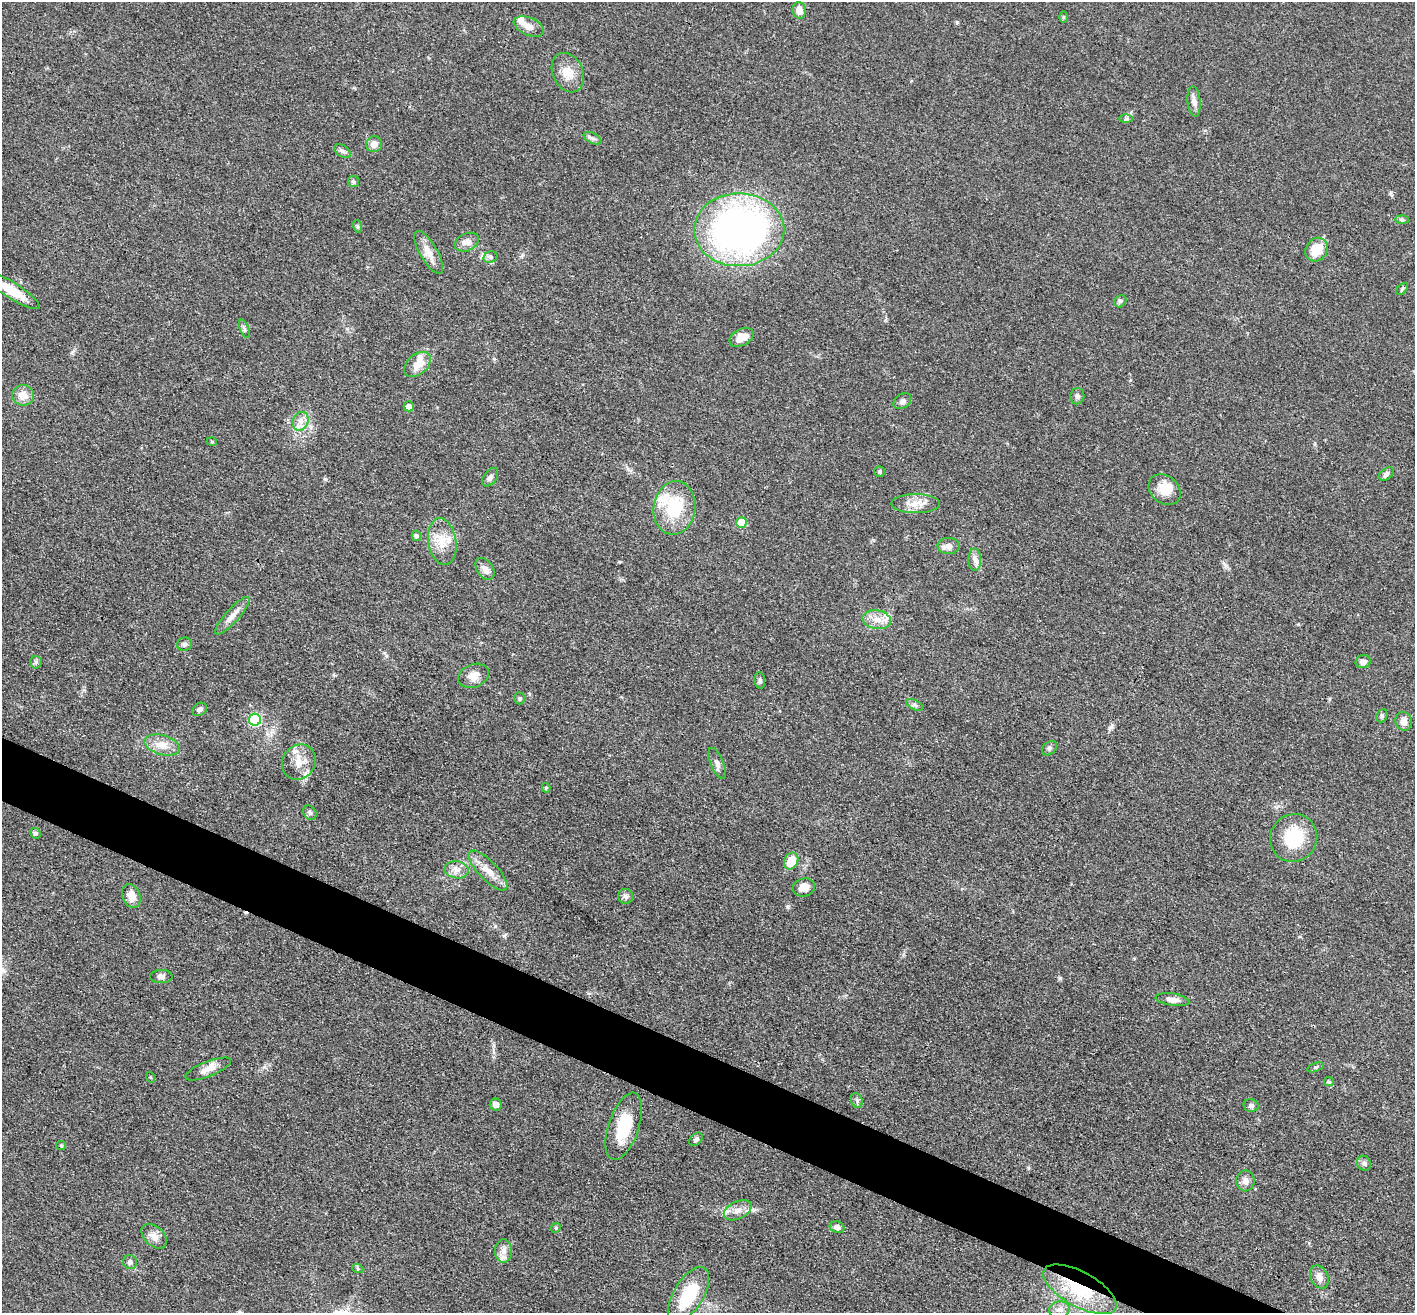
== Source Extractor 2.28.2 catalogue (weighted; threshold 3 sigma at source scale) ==
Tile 6 of 4 x 4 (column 2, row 2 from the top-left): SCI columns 1414-2826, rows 2901-4211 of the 5653 x 5665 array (HDU 1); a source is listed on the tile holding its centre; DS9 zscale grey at full resolution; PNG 1417 x 1315 px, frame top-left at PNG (2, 2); each listed source drawn as its Kron ellipse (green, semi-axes under 4 px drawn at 4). Shown black and unused: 4% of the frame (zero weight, under 3 of 4 exposures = <1% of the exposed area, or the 3 px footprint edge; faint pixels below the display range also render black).
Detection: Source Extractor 2.28.2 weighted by HDU 2 'WHT'; one run over the whole footprint, this tile lists its part. Background 0.0503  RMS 0.0048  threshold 0.0214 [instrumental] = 3 sigma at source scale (4.5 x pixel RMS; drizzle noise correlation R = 1.50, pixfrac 1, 0.05/0.05 arcsec/px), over >= 5 px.
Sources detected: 102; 1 inside a brighter object's white glare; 1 cosmic-ray / hot-pixel residue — neither listed nor drawn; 7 inside a brighter listed object's ellipse — not listed separately; the other 93 listed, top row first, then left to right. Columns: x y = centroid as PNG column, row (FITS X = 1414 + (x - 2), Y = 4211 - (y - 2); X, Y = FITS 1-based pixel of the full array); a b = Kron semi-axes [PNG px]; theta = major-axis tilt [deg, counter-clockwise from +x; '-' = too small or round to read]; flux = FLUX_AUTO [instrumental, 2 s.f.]
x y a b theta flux
799 10 8 6 -83 4.2
1063 17 6 4 -89 0.57
529 26 16 9 -23 3.8
568 72 20 15 -65 7.6
1194 101 15 6 -84 2.4
1126 119 6 4 1 0.74
593 138 10 5 -28 1.4
374 144 8 8 - 3.2
342 151 9 6 -36 1.3
353 182 6 5 - 0.88
1402 220 7 4 -1 0.89
357 226 6 4 -71 0.73
739 230 45 36 0 220
467 242 13 9 23 3
1317 249 12 10 56 11
429 252 24 8 -60 5.5
490 257 7 5 22 1.2
1402 289 7 4 46 0.73
11 290 33 8 -32 13
1120 301 7 5 44 1.1
244 329 9 4 -69 1
741 337 13 8 28 5.7
417 364 15 10 41 6.7
23 395 11 10 - 5.7
1077 396 8 7 - 1.4
902 401 10 7 35 1.6
409 406 5 5 - 3.3
301 421 10 7 65 3
212 442 5 3 - 0.42
880 471 5 5 - 0.71
1386 474 8 5 40 1.5
490 477 10 6 54 1.6
1165 490 17 13 -38 7.2
916 504 24 9 0 5.9
674 508 27 21 82 23
741 523 5 5 - 13
416 536 5 4 - 1.2
442 542 23 14 -80 9
948 546 11 8 -2 2.5
975 560 11 6 -89 2.2
485 569 12 8 -55 2.9
232 616 24 6 48 4.3
877 620 14 9 -11 4.9
184 644 7 6 - 1.3
36 662 6 6 - 1.1
1363 662 7 6 - 2.3
473 676 16 11 21 4.7
760 680 8 5 -83 1.2
520 698 6 5 - 0.74
915 705 9 5 -25 1.1
200 709 8 6 34 1.5
1382 716 7 5 69 0.95
255 720 6 6 - 44
1404 721 9 8 - 2.7
162 745 18 9 -16 5.5
1049 748 8 6 41 1.2
299 762 18 16 54 7.3
717 763 16 6 -67 2.3
546 788 5 4 - 0.64
310 813 8 6 -55 1.2
35 833 5 5 - 0.9
1294 838 24 23 - 21
791 861 9 7 66 9.3
457 870 12 8 -8 3.3
488 871 26 9 -46 6.6
804 887 11 9 15 4
131 896 12 8 -66 4.5
625 896 7 7 - 1.4
161 976 11 6 1 1.7
1173 1000 17 6 -8 3.6
1316 1067 8 4 20 0.84
208 1069 24 7 21 4.2
150 1077 5 3 - 0.4
1329 1082 5 4 - 0.62
857 1100 7 5 -70 1.1
496 1105 6 6 - 2.6
1251 1105 8 6 -11 1.4
624 1126 35 15 71 20
696 1139 8 5 47 1.2
61 1146 5 4 - 0.54
1364 1163 7 6 - 1.4
1245 1181 10 9 - 2.6
738 1210 15 8 26 4
837 1227 7 6 - 2.1
556 1228 5 4 - 0.59
154 1236 15 9 -42 3.7
503 1251 11 8 -86 3
130 1262 7 7 - 1.7
358 1269 5 3 - 0.58
1319 1277 12 8 -64 3.4
1080 1289 41 17 -29 29
688 1295 31 14 59 22
1059 1310 10 8 9 2.6
Overlapping masked pixels (flux is a lower limit): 1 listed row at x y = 1080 1289
Isophote crosses this tile's border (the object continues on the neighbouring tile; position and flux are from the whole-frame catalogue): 1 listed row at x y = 11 290
Unlisted compact peaks at least as high as the median listed source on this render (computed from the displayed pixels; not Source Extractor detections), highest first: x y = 1060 978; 957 22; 788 907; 325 479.